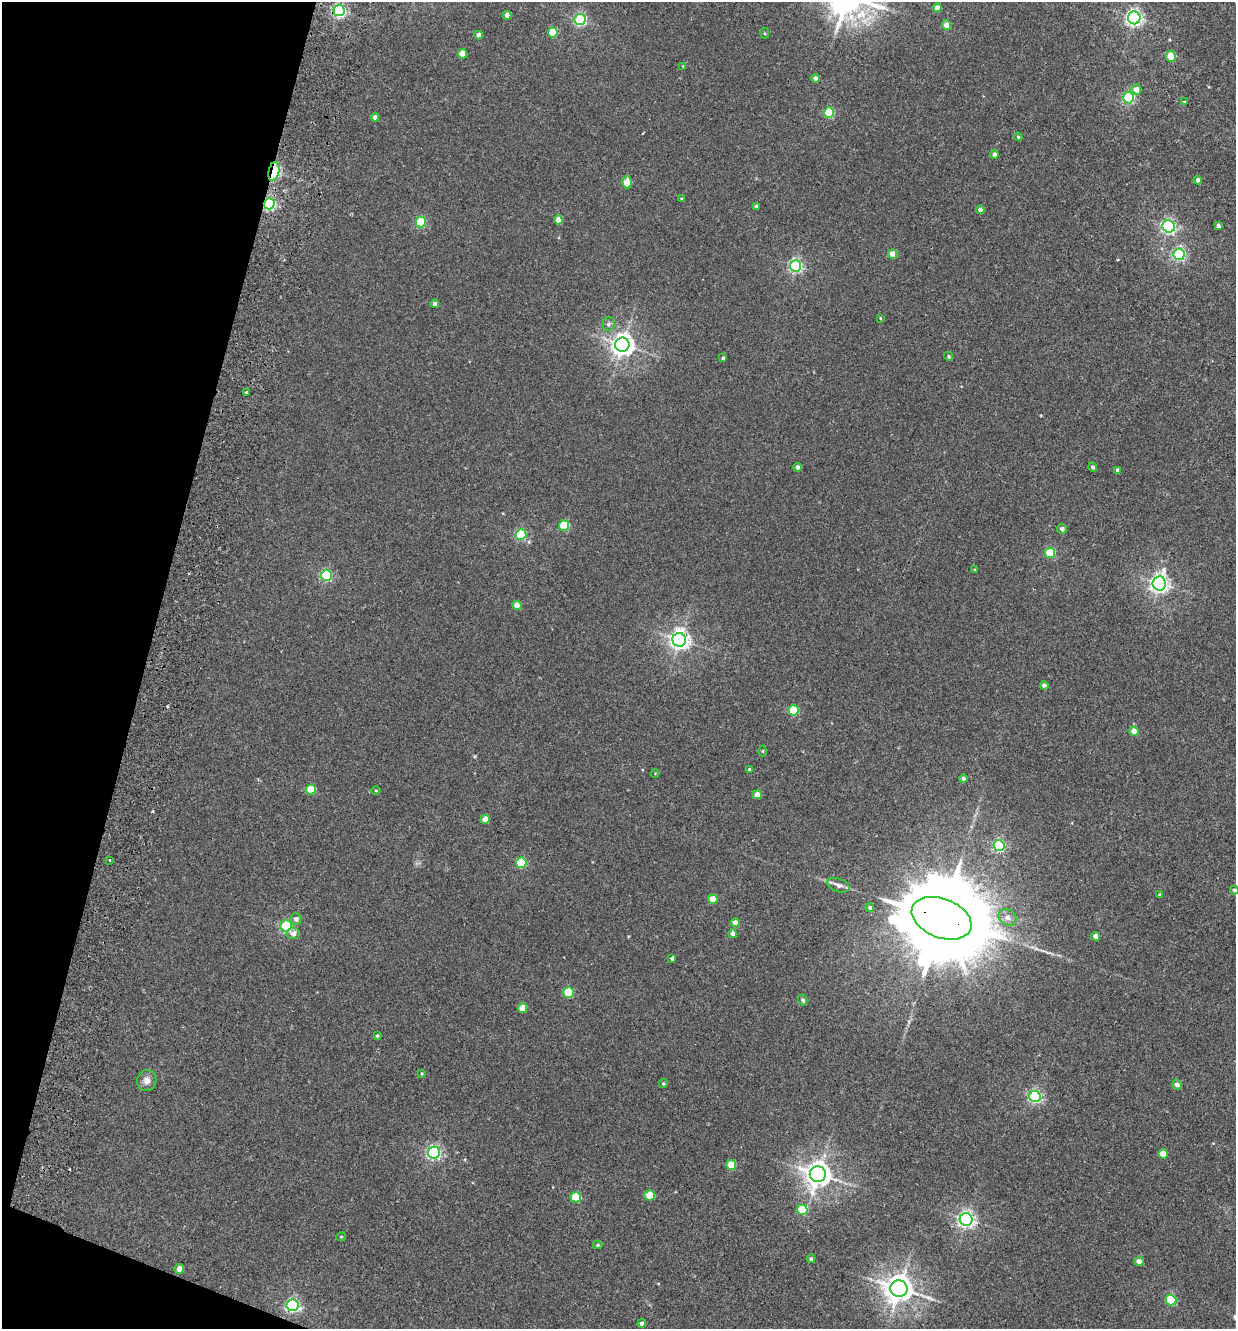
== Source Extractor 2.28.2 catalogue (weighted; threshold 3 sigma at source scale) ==
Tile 9 of 4 x 4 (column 1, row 3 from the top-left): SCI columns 315-1548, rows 1350-2676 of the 5438 x 5356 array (HDU 1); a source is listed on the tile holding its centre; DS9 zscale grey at full resolution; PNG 1238 x 1331 px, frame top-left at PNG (2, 2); each listed source drawn as its Kron ellipse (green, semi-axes under 4 px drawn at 4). Shown black and unused: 13% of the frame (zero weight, under 2 of 3 exposures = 3% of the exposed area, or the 3 px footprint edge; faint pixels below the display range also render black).
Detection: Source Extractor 2.28.2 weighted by HDU 2 'WHT'; one run over the whole footprint, this tile lists its part. Background 0.026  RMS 0.0068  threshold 0.0307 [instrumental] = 3 sigma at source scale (4.5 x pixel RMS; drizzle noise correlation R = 1.50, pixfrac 1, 0.05/0.05 arcsec/px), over >= 5 px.
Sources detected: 110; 2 cosmic-ray / hot-pixel residue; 1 long thin detection or spike segment (spike, bleed or trail) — neither listed nor drawn; the other 107 listed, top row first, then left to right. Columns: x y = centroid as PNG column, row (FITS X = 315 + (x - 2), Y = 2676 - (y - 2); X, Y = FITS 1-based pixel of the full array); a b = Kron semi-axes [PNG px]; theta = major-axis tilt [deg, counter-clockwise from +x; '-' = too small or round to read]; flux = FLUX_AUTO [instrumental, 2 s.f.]
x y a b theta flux
937 8 4 4 - 6.3
339 10 6 5 - 150
507 15 4 4 - 4.7
1134 18 6 6 - 220
580 20 5 5 - 100
947 25 5 4 - 10
553 32 5 5 - 22
765 33 5 3 - 0.69
478 35 4 4 - 4.1
462 54 5 4 - 13
1171 56 5 5 - 21
683 66 4 3 - 0.51
816 78 4 4 - 3.7
1136 89 5 5 - 5.2
1129 98 5 5 - 87
1184 101 3 2 - 0.67
829 113 5 5 - 38
375 117 4 4 - 4.1
1018 137 4 3 - 0.76
994 154 4 4 - 2.5
274 171 10 5 78 52
1198 180 4 4 - 2.2
627 182 6 4 87 18
682 199 3 3 - 1
269 204 5 5 - 120
756 206 3 3 - 1.4
980 210 4 4 - 3.9
558 220 4 4 - 9.1
421 222 5 5 - 41
1169 226 6 6 - 150
1218 226 4 3 - 1.8
893 254 4 4 - 9
1179 254 6 5 - 110
796 266 6 5 - 140
435 304 4 4 - 2.9
880 318 3 3 - 0.55
608 324 7 6 - 2.1
622 345 7 7 - 520
949 356 4 4 - 1.3
723 358 3 3 - 1
246 393 3 3 - 2.8
798 467 4 4 - 2.7
1093 467 4 4 - 1.6
1118 470 4 4 - 2.7
564 526 5 5 - 34
1062 529 5 4 - 2.1
521 534 5 5 - 57
1050 553 5 5 - 40
975 570 4 4 - 0.68
326 575 5 5 - 79
1159 583 7 6 - 320
517 605 4 4 - 9.3
679 640 7 6 - 360
1044 685 4 4 - 2.7
794 710 5 5 - 35
1134 731 4 4 - 7.8
763 751 5 3 - 0.61
749 769 4 3 - 0.98
655 773 4 3 - 0.44
963 779 4 3 - 2.1
311 790 5 5 - 23
376 790 4 3 - 0.49
757 795 4 4 - 8.2
485 819 4 4 - 9.1
999 846 5 5 - 94
110 860 3 2 - 0.85
521 863 5 5 - 45
838 885 11 6 -19 3.1
1234 890 4 4 - 1.7
1160 895 4 3 - 1.5
713 899 5 4 - 13
870 908 4 4 - 1.4
1007 917 9 8 - 4.1
942 918 31 19 -22 18000
296 919 5 5 - 2.7
735 923 4 4 - 5.6
286 926 5 5 - 73
293 933 6 6 - 4.2
733 934 4 4 - 3.8
1096 936 4 4 - 4.6
672 959 4 4 - 1.1
568 992 5 5 - 38
803 1000 5 4 - 1.7
522 1008 5 4 - 11
377 1036 4 3 - 1
422 1073 4 2 - 0.58
147 1081 11 9 73 4.2
663 1083 4 3 - 0.83
1177 1085 5 5 - 3
1035 1097 6 5 - 120
434 1153 6 6 - 140
1163 1154 5 4 - 11
731 1165 5 5 - 20
818 1174 8 8 - 720
650 1195 5 5 - 18
576 1197 5 5 - 34
802 1210 5 5 - 31
966 1219 6 6 - 250
341 1237 4 4 - 0.73
598 1245 5 4 - 0.94
811 1259 4 4 - 1.5
1139 1261 5 4 - 5.5
179 1269 5 4 - 7.5
899 1288 8 8 - 870
1171 1300 5 5 - 49
293 1305 6 6 - 130
642 1323 4 4 - 2.4
Overlapping masked pixels (flux is a lower limit): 3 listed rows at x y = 274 171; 269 204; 942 918
Isophote crosses this tile's border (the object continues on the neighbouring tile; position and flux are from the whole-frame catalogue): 1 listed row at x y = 1234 890